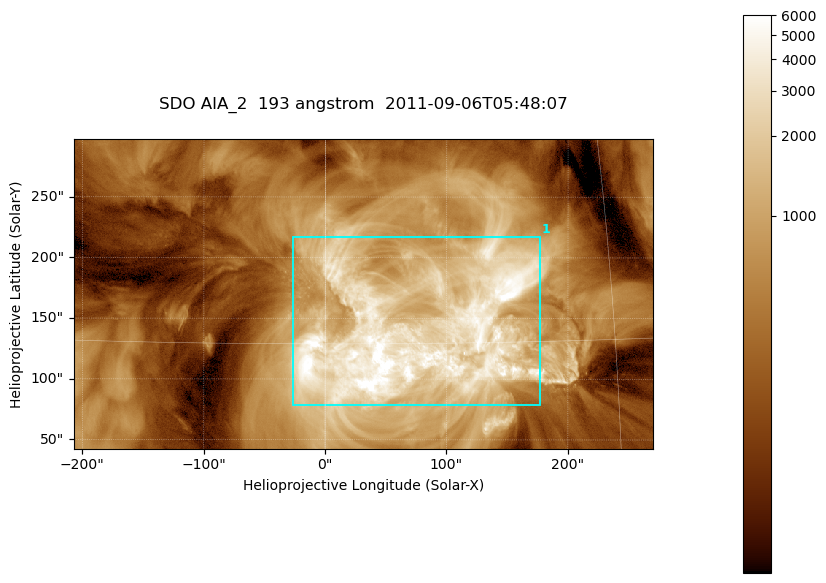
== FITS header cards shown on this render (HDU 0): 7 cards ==
TELESCOP= 'SDO     '           /
INSTRUME= 'AIA_2   '           /
WAVELNTH=                  193 /
WAVEUNIT= 'angstrom'           /
DATE-OBS= '2011-09-06T05:48:07.84' /
CTYPE1  = 'HPLN-TAN'           /
CTYPE2  = 'HPLT-TAN'           /

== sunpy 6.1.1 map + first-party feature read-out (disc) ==
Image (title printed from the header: SDO AIA_2  193 angstrom  2011-09-06T05:48:07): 794 x 424 px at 0.601 arcsec/px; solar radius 952 arcsec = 1584 px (partial field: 4.3% of the solar disc is inside the frame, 100% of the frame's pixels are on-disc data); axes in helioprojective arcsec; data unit not stated in the header (colour bar unlabelled)
Pointing: header CRPIX1/2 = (2043.76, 2047.55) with CRVAL1/2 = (0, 0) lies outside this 794 x 424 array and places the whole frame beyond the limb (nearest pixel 1.3 R_sun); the SolarSoft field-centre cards XCEN/YCEN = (31.29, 170.1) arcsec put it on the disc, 1631 arcsec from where CRPIX/CRVAL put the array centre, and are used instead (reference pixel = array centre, CRVAL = XCEN/YCEN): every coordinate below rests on XCEN/YCEN
Orientation: roll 0.0564 deg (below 1 deg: not rotated)
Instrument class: DISC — disc imager (sunpy class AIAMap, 193 A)
Bright regions (active regions / flare kernels): reference = the on-disc median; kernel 7 px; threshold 5 sigma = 2033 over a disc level ~483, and >= 1.15x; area >= 336 px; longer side >= 5 px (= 3 arcsec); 1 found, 1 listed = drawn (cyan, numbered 1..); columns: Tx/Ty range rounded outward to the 2 arcsec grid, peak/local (2 s.f.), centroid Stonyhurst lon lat
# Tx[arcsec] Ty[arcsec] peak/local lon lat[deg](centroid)
1 -28..178 78..218 16 +4 +15